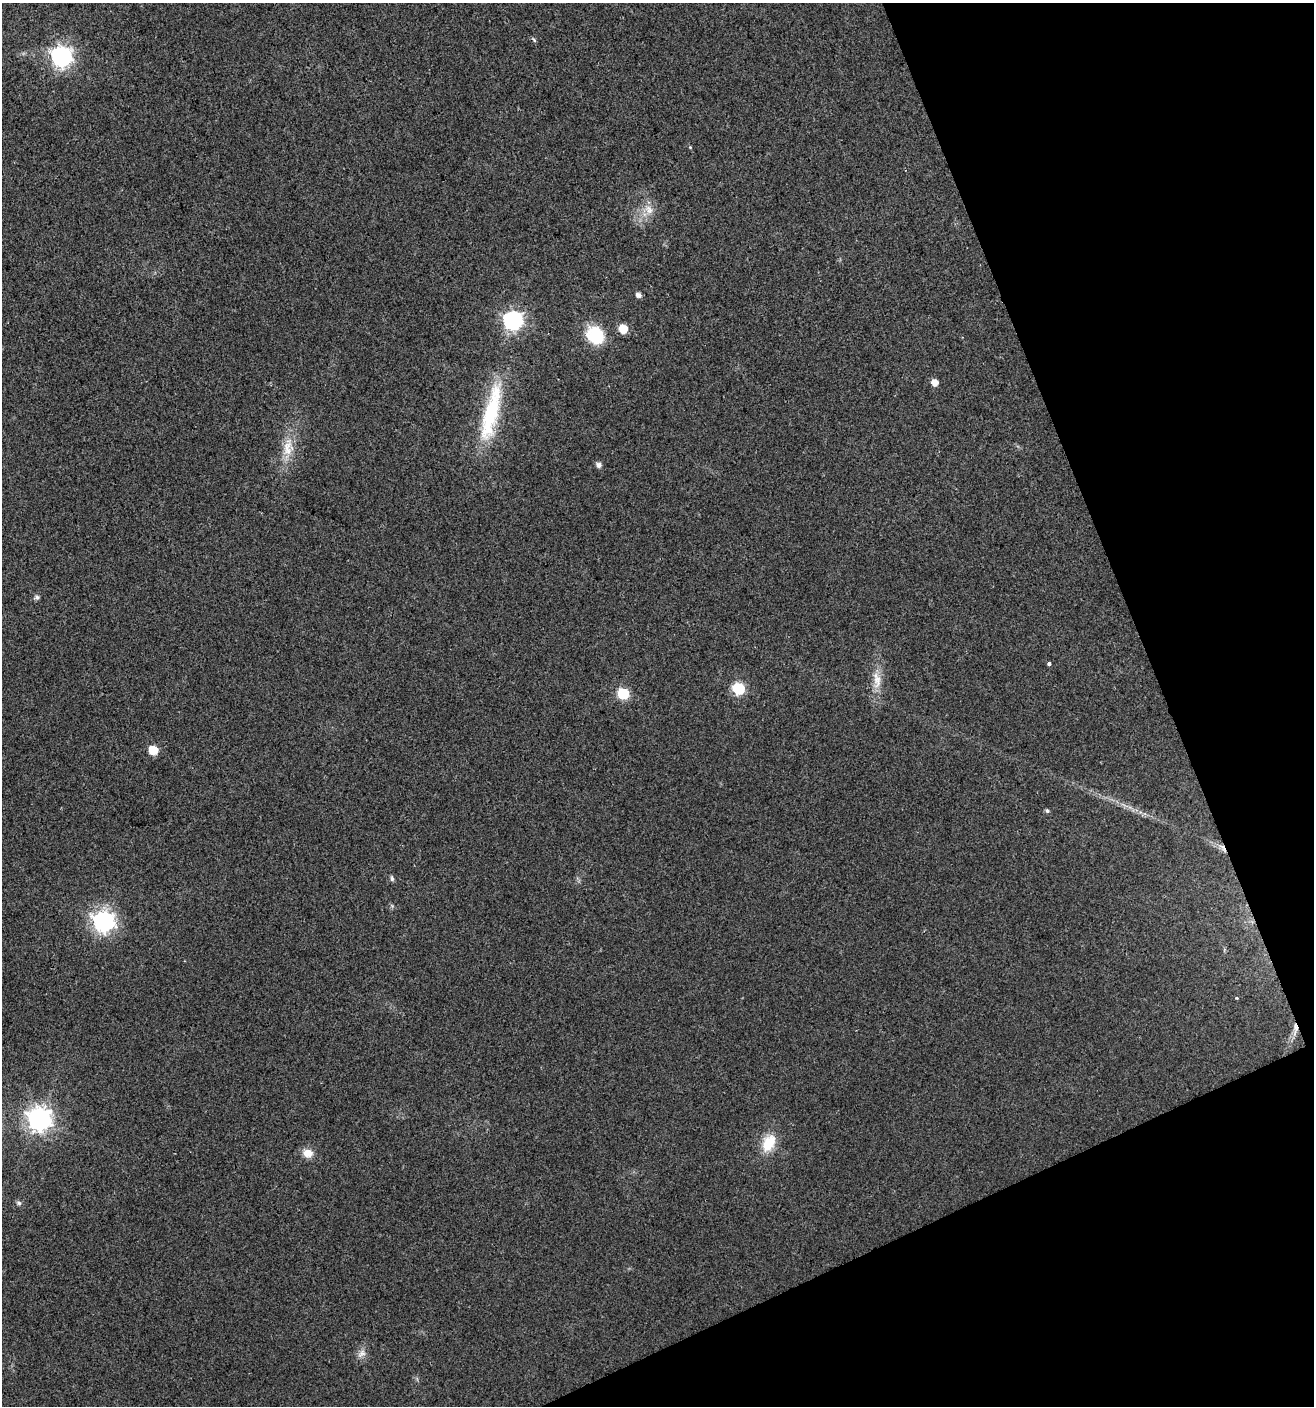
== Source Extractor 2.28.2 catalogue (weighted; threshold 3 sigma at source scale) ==
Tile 12 of 4 x 4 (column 4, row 3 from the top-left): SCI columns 4078-5389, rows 1405-2808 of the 5474 x 5618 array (HDU 1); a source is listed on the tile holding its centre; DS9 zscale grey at full resolution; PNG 1316 x 1408 px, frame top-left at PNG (2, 3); no overlay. Shown black and unused: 20% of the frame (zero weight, under 2 of 3 exposures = <1% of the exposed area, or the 3 px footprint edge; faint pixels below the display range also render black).
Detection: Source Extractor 2.28.2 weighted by HDU 2 'WHT'; one run over the whole footprint, this tile lists its part. Background 0.0185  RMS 0.0053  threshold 0.0238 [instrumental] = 3 sigma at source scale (4.5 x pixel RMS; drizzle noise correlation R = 1.50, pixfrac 1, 0.0396/0.0396 arcsec/px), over >= 5 px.
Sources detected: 29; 1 cosmic-ray / hot-pixel residue — not listed; the other 28 listed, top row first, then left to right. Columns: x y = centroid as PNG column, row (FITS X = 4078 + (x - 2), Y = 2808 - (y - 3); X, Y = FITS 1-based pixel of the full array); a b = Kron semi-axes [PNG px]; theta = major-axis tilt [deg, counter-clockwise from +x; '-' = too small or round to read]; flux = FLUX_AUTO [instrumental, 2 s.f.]
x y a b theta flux
534 40 8 4 -55 0.78
61 56 8 8 - 290
690 147 5 4 - 0.5
649 210 14 9 -64 5
638 295 5 5 - 2.3
513 320 8 7 - 230
623 329 6 6 - 14
595 335 22 18 -48 21
935 382 6 5 - 5.6
491 413 78 17 77 45
288 448 27 14 82 12
599 465 6 5 - 2.5
37 597 8 6 1 1.3
1049 664 3 3 - 4.4
877 680 24 11 89 8.4
739 689 6 6 - 55
623 694 6 6 - 40
153 750 6 6 - 19
1047 811 5 5 - 1.1
392 878 8 4 -79 1.2
104 921 9 8 - 250
1236 998 4 3 - 0.45
1295 1029 19 6 87 3.8
39 1119 9 8 - 450
769 1143 24 15 64 14
308 1153 12 10 -12 5.8
19 1203 7 5 -16 1.3
361 1354 14 8 39 3.2
Overlapping masked pixels (flux is a lower limit): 1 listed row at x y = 1295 1029